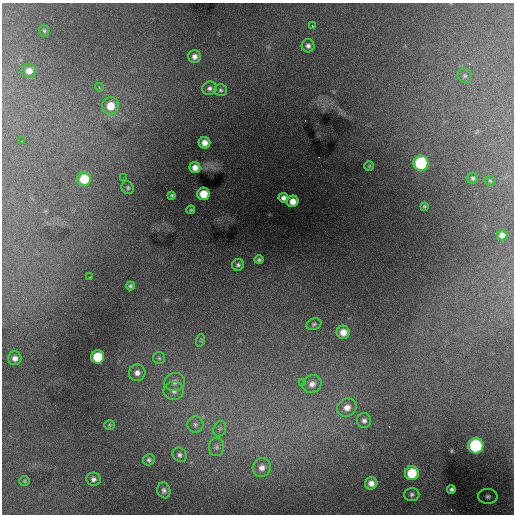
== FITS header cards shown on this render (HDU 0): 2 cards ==
NAXIS1  =                  512 / Axis length
NAXIS2  =                  512 / Axis length

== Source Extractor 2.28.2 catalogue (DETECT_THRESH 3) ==
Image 512 x 512 px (HDU 0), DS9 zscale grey, 1 PNG px = 1 image px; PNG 516 x 516 px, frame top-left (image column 1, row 512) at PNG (2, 3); each listed source drawn as its Kron ellipse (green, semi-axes under 4 px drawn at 4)
Background 16800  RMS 140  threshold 424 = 3 sigma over >= 5 px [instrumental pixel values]
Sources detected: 60; all 60 listed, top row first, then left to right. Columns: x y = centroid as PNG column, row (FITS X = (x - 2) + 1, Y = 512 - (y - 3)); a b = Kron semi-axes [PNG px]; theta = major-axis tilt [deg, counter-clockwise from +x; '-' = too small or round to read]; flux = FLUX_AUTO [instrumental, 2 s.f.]
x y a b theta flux
312 26 3 3 - 6.8e+03
44 31 6 4 -68 1.4e+04
308 46 6 6 - 3.2e+04
194 57 6 6 - 4.7e+04
29 71 7 7 - 6.5e+04
465 76 8 7 - 2.5e+04
99 87 4 3 - 8.3e+03
210 88 7 6 - 3.0e+04
220 90 6 6 - 2.0e+04
110 106 8 8 - 1.6e+05
22 141 2 2 - 5.1e+03
204 143 6 5 - 7.2e+04
421 163 7 7 - 8.5e+05
369 166 5 5 - 1.2e+04
195 167 5 5 - 7.4e+04
123 177 2 2 - 2.2e+04
473 178 5 5 - 1.9e+04
84 179 7 7 - 2.6e+05
490 181 5 5 - 1.3e+04
128 188 6 6 - 1.9e+04
203 194 6 6 - 1.8e+05
172 195 3 3 - 1.5e+04
283 198 5 4 - 4.0e+04
293 201 6 5 - 8.8e+04
425 206 4 3 - 1.2e+04
191 210 4 3 - 1.1e+04
502 235 5 5 - 5.1e+04
259 260 4 4 - 1.9e+04
238 265 6 5 - 2.4e+04
89 277 2 2 - 5.0e+03
130 286 4 4 - 1.9e+04
314 324 8 5 20 1.9e+04
343 332 6 6 - 9.5e+04
201 340 6 3 72 1.2e+04
98 357 7 6 - 3.2e+05
15 358 7 6 - 4.7e+04
159 358 6 6 - 2.2e+04
137 373 8 8 - 5.5e+04
175 382 10 9 - 5.9e+04
302 382 3 2 - 1.4e+04
312 384 10 8 29 6.1e+04
174 391 10 9 - 5.8e+04
347 408 10 9 - 8.2e+04
364 421 7 7 - 3.2e+04
195 424 8 8 - 3.8e+04
110 425 5 4 - 1.2e+04
220 429 8 6 68 2.7e+04
476 446 7 7 - 1.0e+06
216 447 9 7 88 3.4e+04
180 455 7 6 - 2.9e+04
149 460 6 5 - 2.2e+04
262 468 9 9 - 6.3e+04
412 473 7 7 - 3.3e+05
93 479 7 6 - 3.5e+04
24 481 5 4 - 1.2e+04
371 483 6 6 - 6.2e+04
451 489 4 4 - 2.4e+04
164 490 8 6 -73 3.1e+04
412 494 7 6 - 2.6e+04
488 496 9 7 -3 3.5e+04